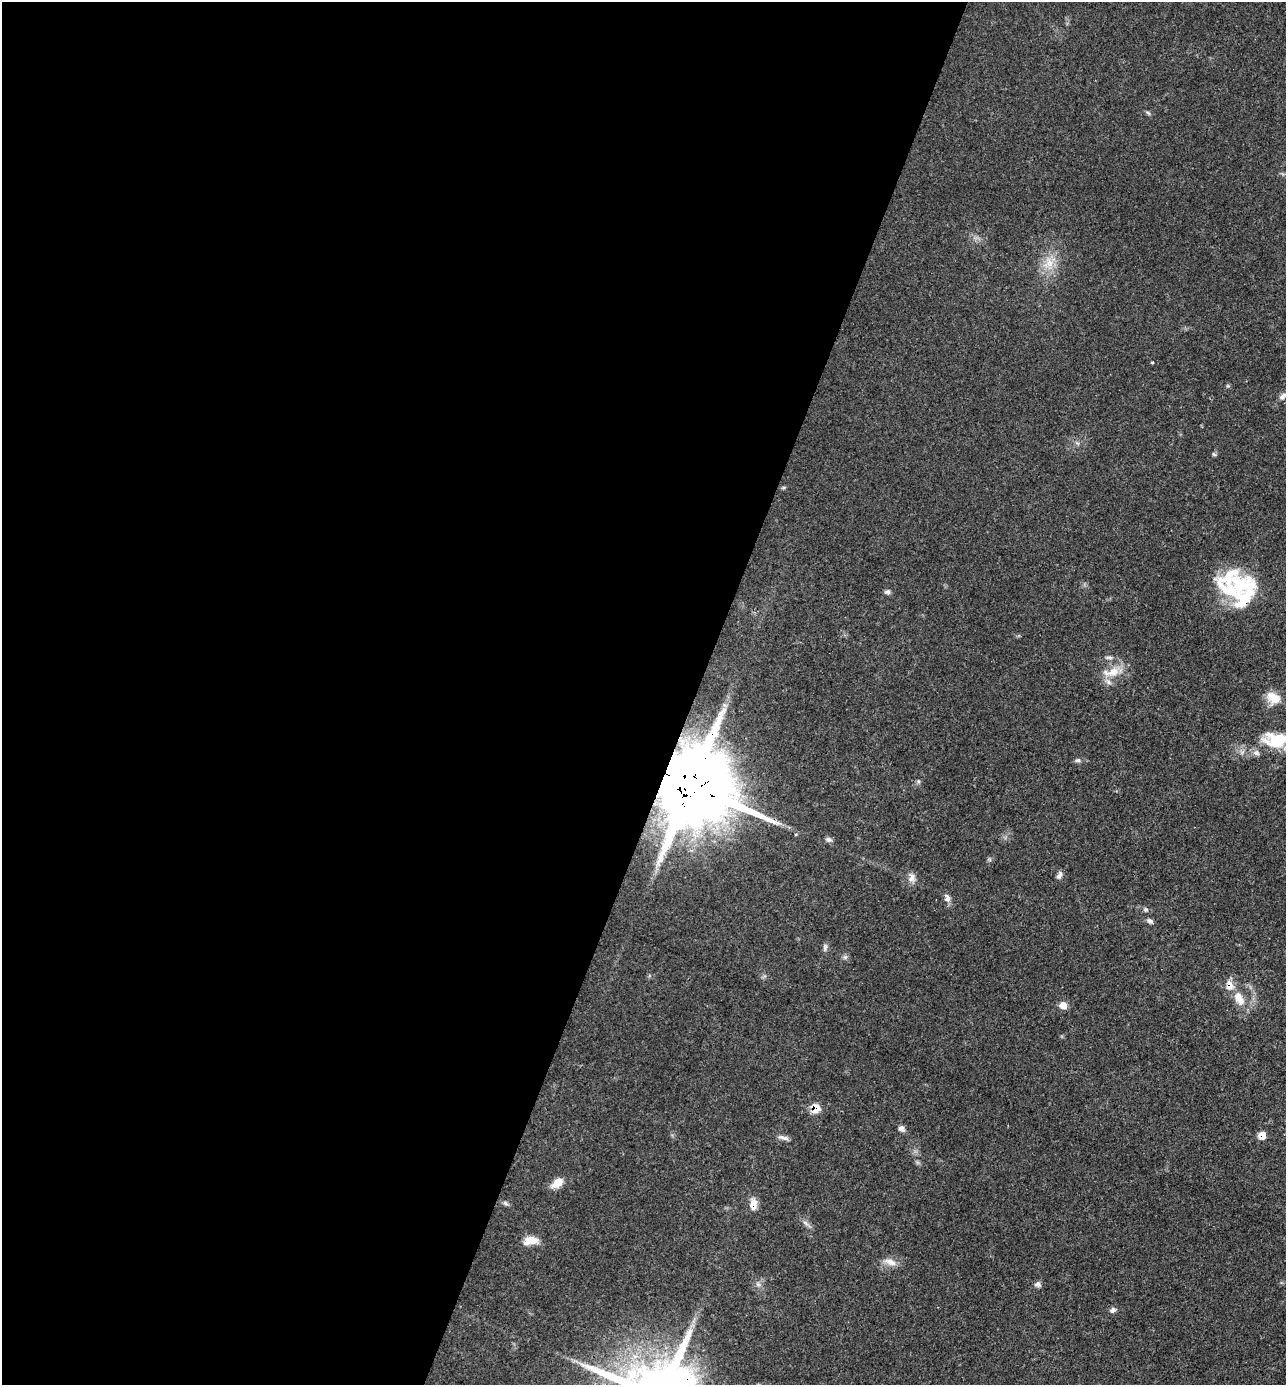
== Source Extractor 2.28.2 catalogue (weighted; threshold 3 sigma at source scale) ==
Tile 5 of 4 x 4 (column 1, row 2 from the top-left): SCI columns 140-1423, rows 2766-4148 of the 5547 x 5532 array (HDU 1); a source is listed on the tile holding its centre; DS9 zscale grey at full resolution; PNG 1288 x 1387 px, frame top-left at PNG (2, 2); no overlay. Shown black and unused: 54% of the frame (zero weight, under 3 of 4 exposures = <1% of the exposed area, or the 3 px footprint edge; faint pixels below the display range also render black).
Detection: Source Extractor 2.28.2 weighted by HDU 2 'WHT'; one run over the whole footprint, this tile lists its part. Background 0.102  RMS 0.0041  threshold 0.0183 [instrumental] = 3 sigma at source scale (4.5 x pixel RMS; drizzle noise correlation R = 1.50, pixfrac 1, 0.05/0.05 arcsec/px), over >= 5 px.
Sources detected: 42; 5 inside a brighter listed object's ellipse — not listed separately; the other 37 listed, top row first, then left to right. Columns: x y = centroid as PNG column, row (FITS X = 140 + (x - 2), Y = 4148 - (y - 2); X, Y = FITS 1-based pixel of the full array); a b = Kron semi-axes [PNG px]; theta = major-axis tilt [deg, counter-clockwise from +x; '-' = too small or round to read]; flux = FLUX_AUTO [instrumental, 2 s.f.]
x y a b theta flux
1148 113 8 4 -36 0.69
1049 263 17 13 78 7
1152 362 3 3 - 0.47
1283 396 12 6 36 1.7
1214 454 6 5 - 0.61
1242 584 41 25 20 23
887 592 8 6 3 1
1109 657 11 4 0 1.1
1112 672 28 12 11 7.4
1273 698 18 12 -29 6.1
1277 740 34 17 -2 16
1078 760 7 5 10 0.97
690 785 33 17 -25 8400
828 839 9 6 -19 1.1
1059 875 11 6 59 1.4
912 878 13 8 69 2.4
947 898 11 7 -76 1.9
1146 909 6 6 - 0.86
1149 921 9 6 -17 1.2
825 947 10 5 85 1.2
845 957 6 5 - 0.89
1229 985 15 10 -85 4
1238 996 15 11 72 4.2
1063 1005 7 6 - 4.2
815 1109 9 7 71 6.2
901 1129 9 7 -50 1.5
1262 1135 9 8 - 3
783 1138 16 5 -13 1.7
557 1183 14 9 37 5.1
505 1203 8 5 -32 0.91
753 1204 16 9 -89 3.8
806 1223 10 4 -41 1.3
530 1241 19 9 11 5
890 1262 17 8 -20 3.4
758 1284 7 5 -45 1
1038 1284 8 7 - 1.4
1113 1310 9 6 44 1.3
Overlapping masked pixels (flux is a lower limit): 5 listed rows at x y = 690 785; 1229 985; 815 1109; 1262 1135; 753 1204
Isophote crosses this tile's border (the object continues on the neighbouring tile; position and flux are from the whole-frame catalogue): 2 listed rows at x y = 1283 396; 1277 740